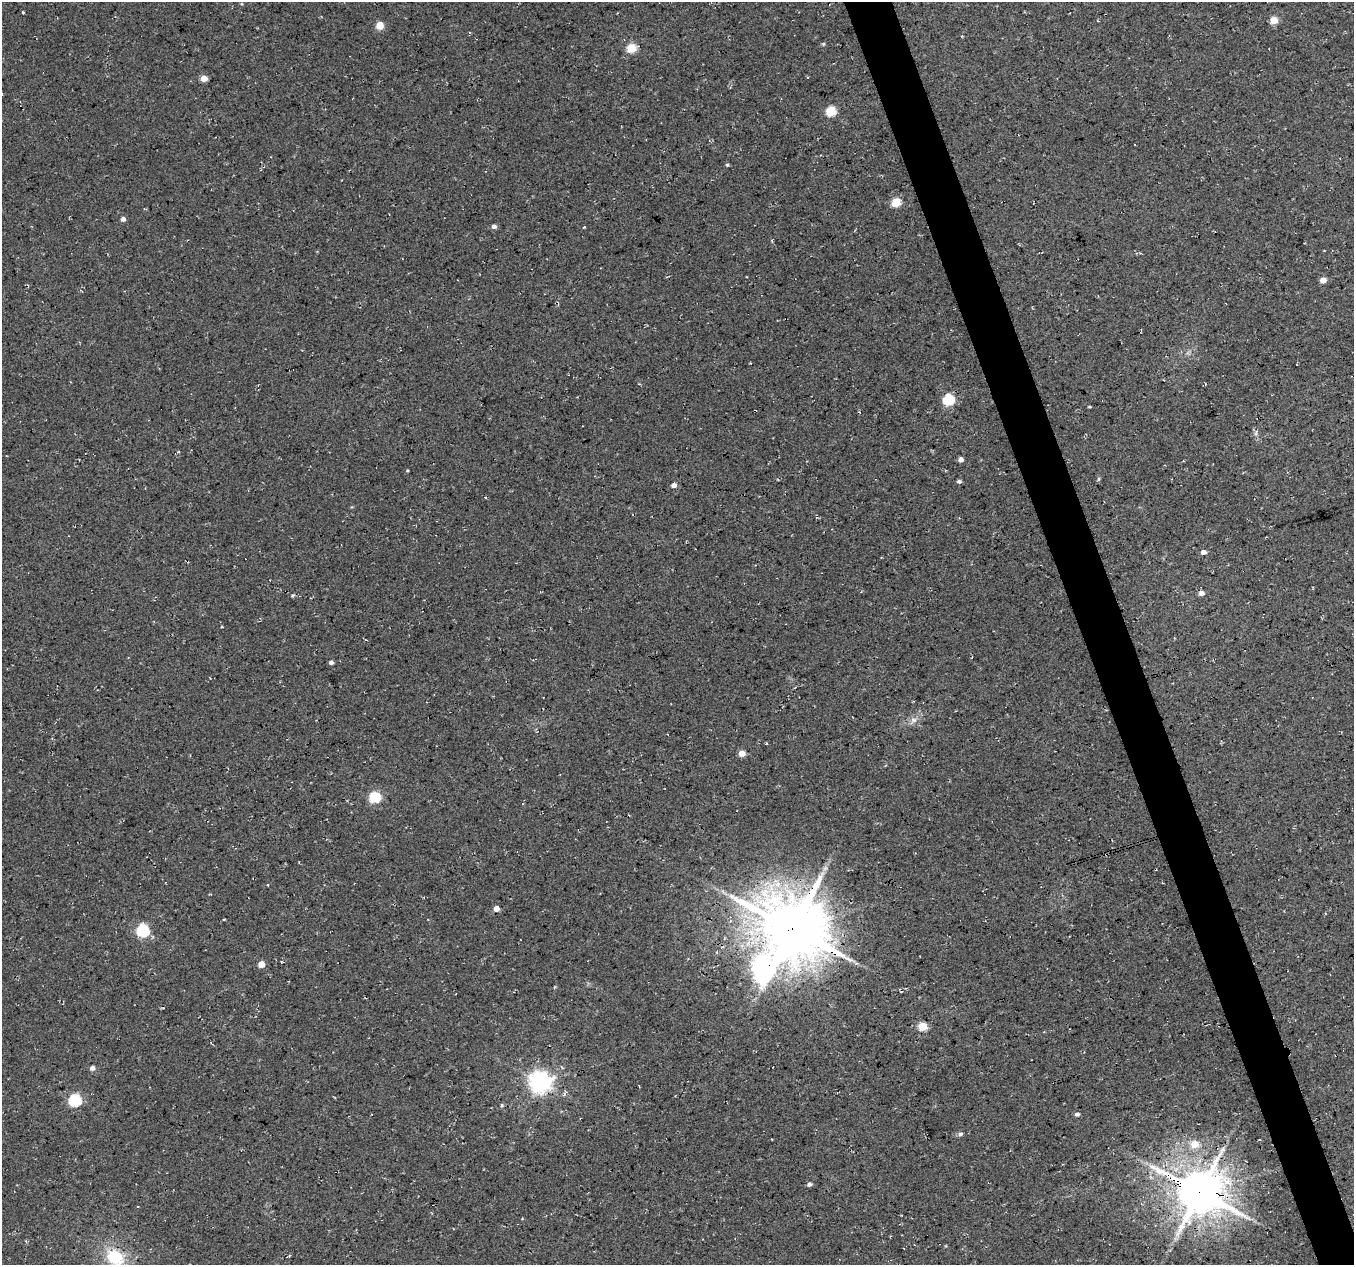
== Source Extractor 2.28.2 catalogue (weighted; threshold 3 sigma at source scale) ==
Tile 6 of 4 x 4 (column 2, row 2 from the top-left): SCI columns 1354-2705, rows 2644-3906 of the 5408 x 5234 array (HDU 1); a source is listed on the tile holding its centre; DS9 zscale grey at full resolution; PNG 1356 x 1267 px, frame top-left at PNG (2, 2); no overlay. Shown black and unused: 4% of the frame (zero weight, under 3 of 4 exposures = <1% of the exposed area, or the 3 px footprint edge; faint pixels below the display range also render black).
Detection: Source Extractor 2.28.2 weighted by HDU 2 'WHT'; one run over the whole footprint, this tile lists its part. Background 0.0276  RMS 0.0063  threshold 0.0285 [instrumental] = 3 sigma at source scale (4.5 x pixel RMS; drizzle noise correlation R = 1.50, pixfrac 1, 0.0396/0.0396 arcsec/px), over >= 5 px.
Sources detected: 44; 1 inside a brighter object's white glare — not listed; the other 43 listed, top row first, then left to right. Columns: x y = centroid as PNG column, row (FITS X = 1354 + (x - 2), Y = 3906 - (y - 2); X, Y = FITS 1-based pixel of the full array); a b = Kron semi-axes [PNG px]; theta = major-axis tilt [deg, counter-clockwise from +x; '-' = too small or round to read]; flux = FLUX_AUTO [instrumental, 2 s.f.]
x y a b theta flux
23 12 4 3 - 0.56
1274 20 5 5 - 13
379 26 5 5 - 14
824 44 5 3 - 0.65
631 48 5 5 - 28
204 78 5 5 - 7.3
831 111 5 5 - 34
727 165 5 4 - 0.85
896 202 5 5 - 25
123 219 5 4 - 2.4
494 226 5 4 - 2.5
1323 280 5 4 - 6.7
948 400 6 5 - 55
1089 407 5 2 - 0.61
1256 433 9 3 77 1.3
961 459 5 4 - 2.6
407 471 4 3 - 0.54
959 482 5 4 - 1.9
674 485 6 5 - 2.6
1203 552 6 5 - 2.3
1201 593 7 6 - 2.4
331 662 4 4 - 1.9
913 720 10 8 22 3.4
767 744 3 3 - 0.77
742 753 5 5 - 6.6
375 797 6 5 - 51
496 909 5 4 - 4.9
792 929 22 19 -29 3900
143 931 6 6 - 83
261 964 5 5 - 7.1
761 967 9 8 - 280
923 1027 5 5 - 23
92 1068 5 5 - 2.7
540 1082 8 7 - 440
75 1100 6 6 - 71
502 1105 5 4 - 0.9
1077 1114 7 5 23 1.4
960 1134 6 5 - 1.4
1194 1144 7 6 - 10
1159 1170 40 9 -25 17
809 1184 5 4 - 2
1199 1192 14 13 - 2400
115 1258 26 21 -37 28
Overlapping masked pixels (flux is a lower limit): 4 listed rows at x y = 792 929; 761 967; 540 1082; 1199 1192
Isophote crosses this tile's border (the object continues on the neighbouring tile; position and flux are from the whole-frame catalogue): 1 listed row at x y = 115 1258